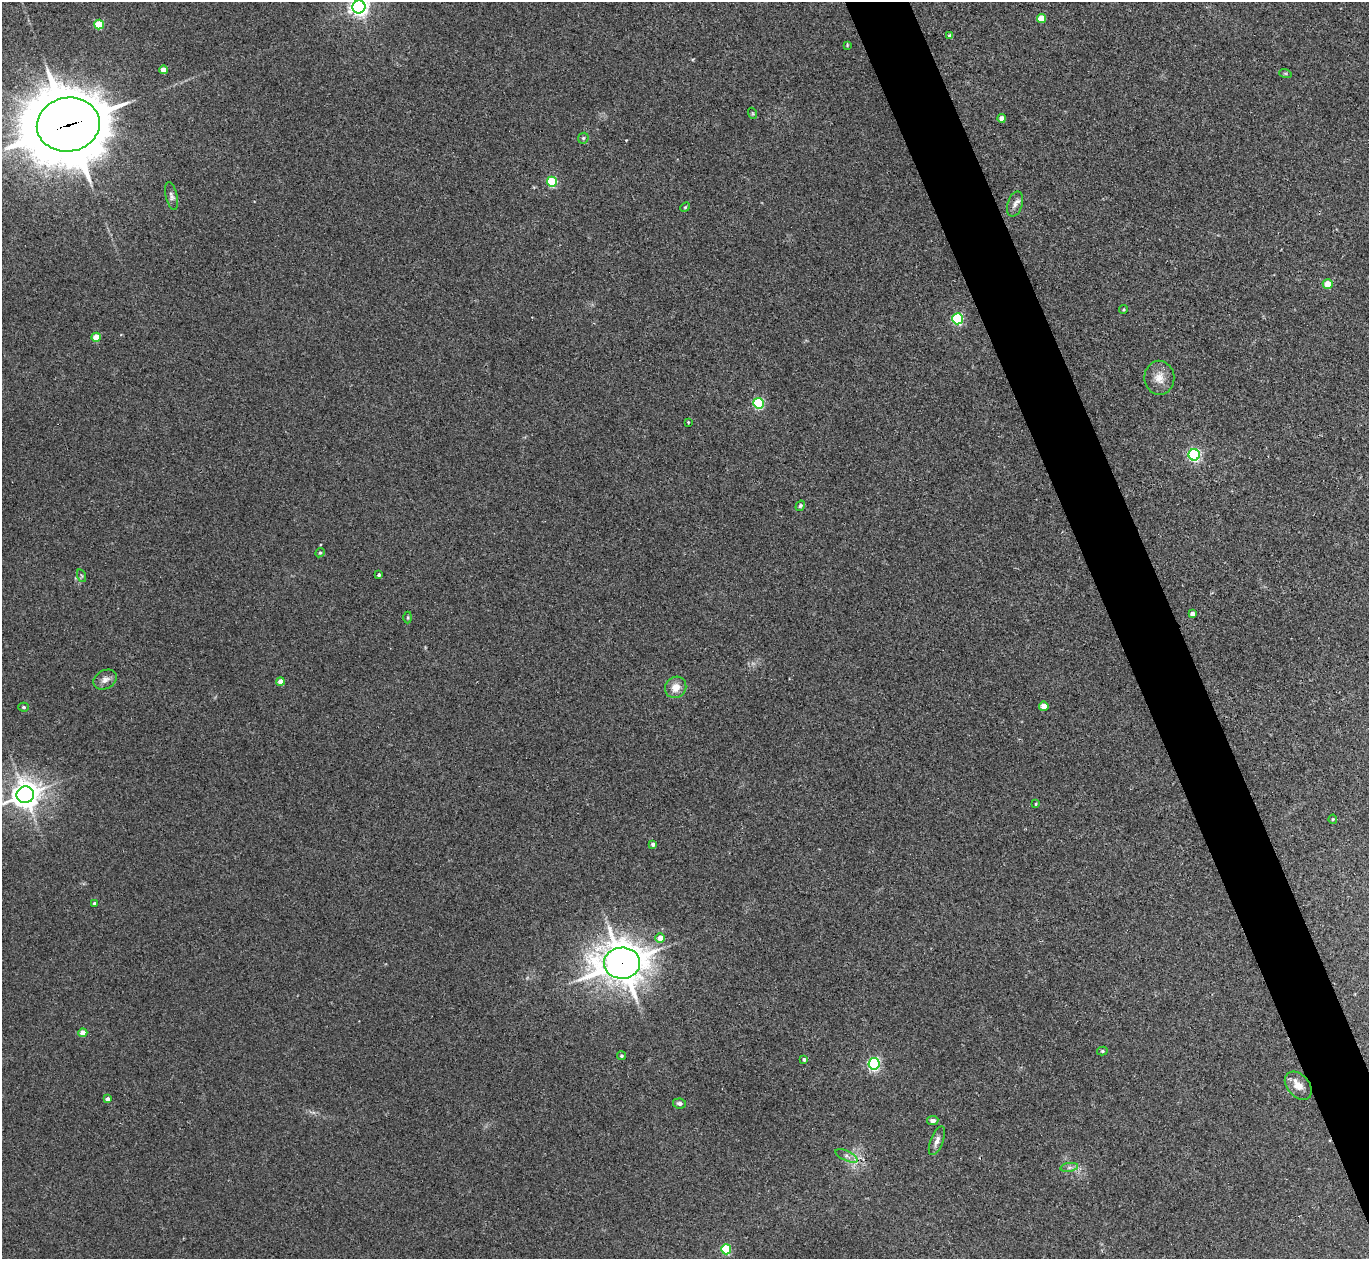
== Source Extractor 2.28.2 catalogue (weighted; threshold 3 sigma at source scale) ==
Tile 6 of 4 x 4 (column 2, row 2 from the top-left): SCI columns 1409-2775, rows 2696-3952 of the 5537 x 5514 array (HDU 1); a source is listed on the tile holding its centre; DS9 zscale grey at full resolution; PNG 1371 x 1261 px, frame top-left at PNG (2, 2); each listed source drawn as its Kron ellipse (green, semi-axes under 4 px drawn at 4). Shown black and unused: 4% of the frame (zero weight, under 2 of 3 exposures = <1% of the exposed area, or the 3 px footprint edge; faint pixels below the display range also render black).
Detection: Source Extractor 2.28.2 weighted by HDU 2 'WHT'; one run over the whole footprint, this tile lists its part. Background 0.0467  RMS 0.0074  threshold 0.0332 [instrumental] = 3 sigma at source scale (4.5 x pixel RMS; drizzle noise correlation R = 1.50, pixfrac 1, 0.05/0.05 arcsec/px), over >= 5 px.
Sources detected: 55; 1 cosmic-ray / hot-pixel residue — neither listed nor drawn; the other 54 listed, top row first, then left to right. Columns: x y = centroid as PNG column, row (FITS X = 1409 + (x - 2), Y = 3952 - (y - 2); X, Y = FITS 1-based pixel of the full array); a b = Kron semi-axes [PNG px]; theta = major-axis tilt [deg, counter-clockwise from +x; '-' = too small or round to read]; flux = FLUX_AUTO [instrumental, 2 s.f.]
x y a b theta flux
359 7 6 6 - 350
1041 18 4 4 - 16
99 24 5 5 - 31
950 36 4 4 - 3.4
847 45 4 3 - 0.66
164 70 4 4 - 8.7
1285 73 6 4 -18 0.81
752 113 5 3 - 0.69
1001 118 4 4 - 5.2
68 125 31 27 9 6500
583 138 6 5 - 1.3
552 182 5 5 - 52
172 196 14 6 -77 2.7
1015 204 13 7 72 4
685 207 5 4 - 0.82
1328 284 5 4 - 15
1123 310 4 3 - 0.7
958 319 5 5 - 83
96 337 4 4 - 13
1159 378 17 15 -89 9.1
759 403 5 5 - 70
688 422 3 2 - 0.58
1194 455 6 5 - 140
800 506 5 4 - 1
320 553 5 4 - 1
379 575 3 3 - 1.2
82 576 6 4 -71 1.1
1192 614 4 4 - 3.6
408 617 6 3 90 0.8
105 680 12 9 28 4.5
280 681 4 4 - 6.3
676 687 11 10 - 7.6
1044 706 4 4 - 11
24 707 5 4 - 1.3
25 795 9 8 - 940
1036 804 3 2 - 0.59
1333 819 4 4 - 0.77
653 844 4 4 - 2
94 903 3 3 - 1.5
660 938 5 5 - 8
622 963 18 15 3 1600
83 1033 4 4 - 9.9
1102 1051 5 4 - 1.3
621 1056 4 4 - 1
804 1059 4 3 - 1.6
874 1064 6 5 - 120
1298 1086 16 11 -48 7.7
107 1099 4 4 - 2.9
679 1103 6 5 - 2.2
933 1121 5 4 - 2.5
937 1141 15 6 69 4
847 1156 12 5 -26 3
1069 1167 9 4 9 2.1
726 1249 5 5 - 45
Overlapping masked pixels (flux is a lower limit): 2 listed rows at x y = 68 125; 622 963
Isophote crosses this tile's border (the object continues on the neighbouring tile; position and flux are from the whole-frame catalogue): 2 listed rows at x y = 359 7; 25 795